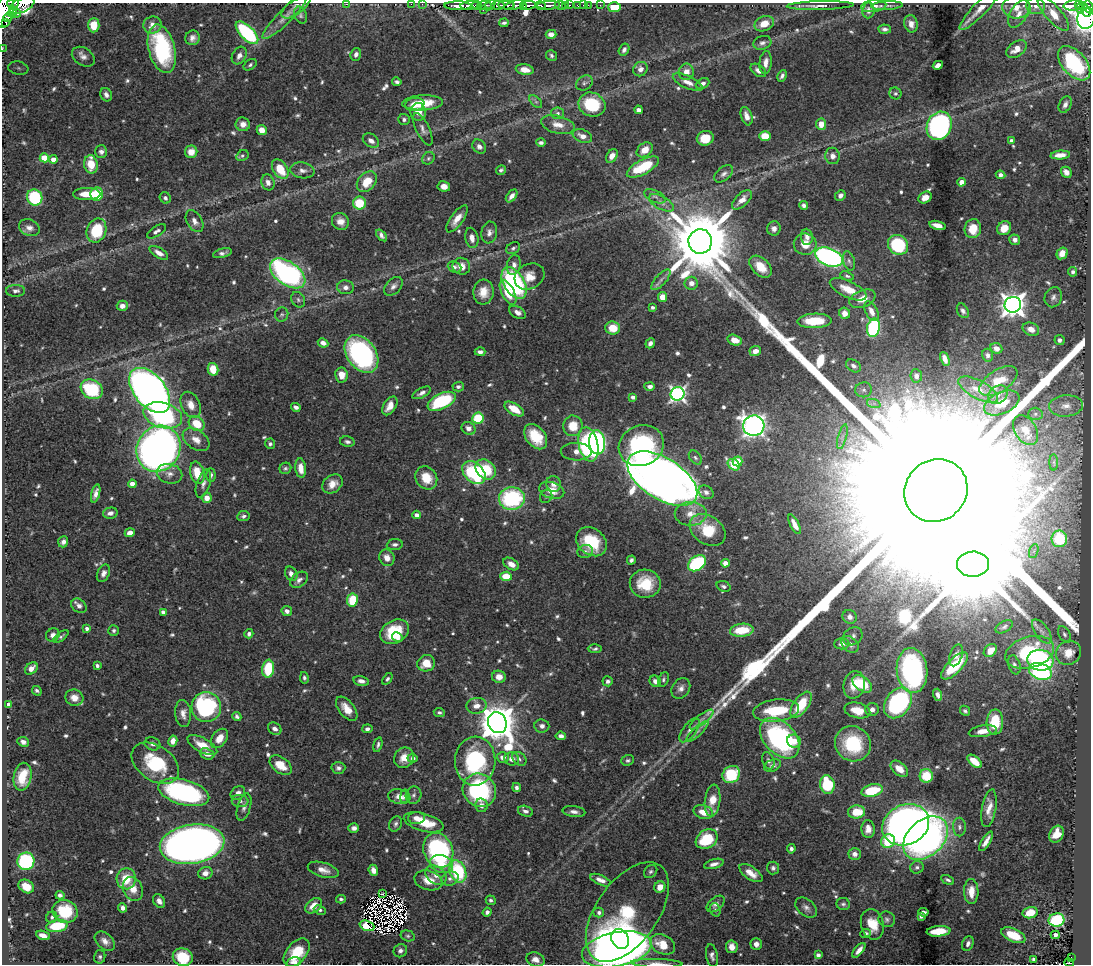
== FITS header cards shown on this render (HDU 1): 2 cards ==
NAXIS1  =                 1089
NAXIS2  =                  962

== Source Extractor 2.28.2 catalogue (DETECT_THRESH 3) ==
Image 1089 x 962 px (HDU 1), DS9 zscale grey, 1 PNG px = 1 image px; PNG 1093 x 966 px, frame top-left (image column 1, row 962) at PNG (2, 3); each listed source drawn as its Kron ellipse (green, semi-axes under 4 px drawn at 4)
Background 0.99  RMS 0.018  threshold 0.0538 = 3 sigma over >= 5 px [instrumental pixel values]
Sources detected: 728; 8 with non-positive FLUX_AUTO (blend fragments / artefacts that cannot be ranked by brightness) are neither listed nor drawn; of the other 720, the 500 brightest by FLUX_AUTO listed and drawn (220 fainter detections omitted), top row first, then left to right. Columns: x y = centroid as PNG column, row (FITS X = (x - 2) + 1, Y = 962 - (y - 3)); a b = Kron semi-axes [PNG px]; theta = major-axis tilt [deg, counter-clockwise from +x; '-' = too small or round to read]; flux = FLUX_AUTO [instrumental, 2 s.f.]
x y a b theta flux
13 3 6 2 5 170
347 4 3 2 - 93
411 4 2 2 - 7.5
422 4 2 2 - 11
22 5 13 7 22 1300
470 5 9 3 5 1100
477 5 5 2 - 250
484 5 7 3 5 65
490 5 6 3 46 77
498 5 6 3 1 230
506 5 8 3 -3 380
514 5 11 4 14 380
528 5 8 3 2 700
548 5 11 4 2 690
566 5 3 2 - 30
569 5 3 2 - 85
577 5 3 2 - 24
583 5 2 2 - 7.6
588 5 2 2 - 15
600 5 2 2 - 8.9
1079 5 4 2 - 87
296 6 17 7 38 5.9
458 6 13 4 -1 1200
524 6 4 3 - 440
541 6 5 3 - 440
560 6 6 3 -25 220
820 6 33 4 1 7.8
874 6 12 6 7 5.9
887 6 16 4 3 4.3
1036 6 9 8 - 7.5
1073 6 10 5 5 200
1084 6 3 2 - 50
615 7 6 5 - 42
1016 7 14 11 -6 13
1089 7 7 3 -74 450
1080 8 5 3 - 130
980 9 28 7 46 13
483 10 3 2 - 24
868 10 8 6 84 5.4
1086 11 6 3 -66 81
5 12 16 9 78 5300
12 13 4 3 - 360
17 13 4 4 - 220
1019 14 15 8 58 11
1053 14 21 8 -48 23
300 15 9 6 -68 3.2
7 17 4 2 - 440
285 17 30 7 45 12
1086 18 10 8 80 490
6 22 3 3 - 140
504 23 4 3 - 2.9
764 24 10 7 24 17
911 24 9 6 -77 7.7
94 25 7 5 86 22
153 25 9 8 - 9.8
885 29 6 4 -5 3.6
247 33 14 7 -45 120
551 34 5 4 - 6.5
193 38 7 7 - 5.9
762 43 9 6 17 4.6
2 49 3 2 - 10
162 49 25 13 -76 120
1016 49 11 7 37 14
624 50 6 5 - 4
356 54 6 5 - 4.8
239 55 9 7 61 7.5
551 56 6 5 - 2.7
83 57 12 8 -33 7.3
766 63 11 6 85 8.4
1074 63 20 12 -48 140
250 65 7 5 36 2.6
938 65 5 4 - 8
18 68 10 6 -11 5.3
640 69 7 7 - 6.5
525 70 9 5 -9 14
758 70 9 5 -36 6.2
686 72 8 7 - 9.3
782 76 6 4 59 3.3
397 82 5 4 - 2.8
688 82 16 6 -25 9.1
584 83 9 7 32 3.7
703 84 7 5 25 4.1
895 93 6 5 - 2.7
106 95 7 5 -68 4.9
536 101 8 4 -44 3
422 103 20 7 3 30
415 104 9 6 9 14
1065 104 9 6 65 4.8
592 105 14 11 -22 60
639 110 4 4 - 7
418 112 9 7 -86 20
558 113 6 6 - 3.8
746 116 9 5 -71 7.5
404 119 6 5 - 3.3
243 124 7 7 - 8.6
821 124 5 5 - 13
558 125 17 8 -13 13
939 126 14 12 64 290
423 129 18 6 -64 6.2
262 130 5 5 - 14
582 136 10 6 -22 9
765 136 6 5 - 24
705 138 8 7 - 25
371 141 9 6 -34 6.7
1012 141 4 4 - 5.8
541 143 5 3 - 3.5
479 146 7 6 - 5.3
645 150 9 6 39 15
101 152 6 6 - 4.5
191 152 6 6 - 14
1060 155 9 4 5 10
242 156 6 5 - 2.6
612 156 7 5 57 9.5
833 156 8 7 - 6.5
44 158 4 4 - 35
428 158 7 5 46 2.7
53 159 4 4 - 12
91 164 9 6 -79 26
643 167 18 7 28 54
280 169 11 7 -56 32
302 170 12 8 -7 6.6
501 170 5 4 - 2.6
1066 172 6 5 - 6.8
724 174 11 6 39 4.8
1000 175 5 4 - 3.6
268 182 8 6 -72 6.5
367 182 12 8 46 28
961 182 4 4 - 13
444 186 6 5 - 7.9
87 194 14 6 0 21
97 194 6 6 - 48
840 195 6 5 - 4.7
512 196 7 4 51 6.3
655 196 11 6 -24 4.3
35 197 8 7 - 90
165 198 6 5 - 3
925 198 7 5 33 8.4
742 200 12 6 44 9
359 203 6 6 - 40
661 203 14 6 -29 6.9
804 205 4 4 - 3.7
457 219 16 6 54 13
195 221 12 7 -60 7.2
340 221 9 8 - 9.4
938 225 8 4 -15 11
29 228 11 8 -21 7.7
774 228 7 7 - 5.5
1004 228 7 6 - 14
973 229 9 8 - 21
96 230 12 9 69 56
156 231 10 5 32 4.6
489 232 11 8 81 6.3
381 235 7 4 -50 4.6
807 237 8 6 -85 6.4
472 238 10 6 -79 8
1015 240 5 5 - 5.5
700 241 12 12 - 15000
805 244 11 10 - 16
898 245 10 9 - 80
513 248 7 5 29 3.2
159 253 10 5 -32 8.4
222 253 10 4 14 4.3
1062 253 6 5 - 10
829 257 14 8 -22 310
849 261 10 5 -74 4.2
514 265 10 7 78 6.2
461 266 9 8 - 11
455 267 7 5 -21 3.6
761 267 13 8 -45 20
1073 272 5 4 - 3.4
288 273 20 11 -35 260
529 276 15 12 27 18
847 276 7 4 -22 2.8
661 280 13 5 48 5.1
514 283 17 10 -58 180
691 283 6 6 - 8.6
393 286 11 7 46 5.8
346 287 8 7 - 5.4
848 289 20 8 -25 24
16 291 9 6 0 5.1
483 292 12 10 85 16
508 293 13 6 -62 27
662 297 5 4 - 17
1053 297 10 8 67 5.6
862 299 14 8 22 16
298 300 8 6 -58 3.3
1013 305 8 8 - 1200
122 306 5 5 - 5.9
652 307 3 3 - 3.5
871 311 10 6 -64 9.2
963 311 8 5 -61 3.9
517 312 9 5 -29 6.3
845 313 6 5 - 9
282 314 7 6 - 2.8
814 321 17 7 1 36
613 328 7 6 - 23
873 328 9 6 76 150
1031 329 8 6 -24 10
734 340 7 5 -16 14
1059 340 5 5 - 3.8
323 343 5 4 - 6.4
650 343 5 4 - 4
996 348 6 5 - 7.1
755 351 6 5 - 7.7
480 352 5 4 - 4
361 354 21 14 -54 250
988 355 6 5 - 3.9
945 359 7 4 -67 8.8
853 366 8 5 -34 4
213 369 6 5 - 23
341 375 7 6 - 12
916 376 7 5 -84 6.8
998 381 21 11 33 32
650 386 5 4 - 4.9
458 387 5 4 - 3.4
92 389 11 9 -30 81
150 390 26 15 -50 1000
864 390 8 7 - 4.3
978 390 22 9 -28 20
422 393 10 4 28 4.8
677 394 7 6 - 390
998 395 10 8 41 8
633 397 4 4 - 3.9
442 401 15 7 25 100
1002 403 19 10 24 32
874 404 7 4 -19 3.2
191 405 14 9 -65 13
390 406 10 6 59 13
1066 406 17 10 4 13
296 407 5 3 - 4.9
514 409 11 5 -32 23
1035 414 7 6 - 3.6
163 415 20 12 -16 140
478 418 6 5 - 60
197 424 8 7 - 30
573 426 10 9 - 22
754 426 10 10 - 590
468 428 7 6 - 7.4
1026 430 16 10 -58 20
536 437 14 9 -52 33
842 437 13 3 75 4.2
196 440 15 9 -34 12
347 442 7 5 -12 3.5
597 442 12 8 -83 210
270 444 5 5 - 3.2
588 444 17 9 -77 110
641 446 23 20 24 150
158 449 24 21 57 780
576 452 15 9 -2 12
695 458 8 5 -50 2.9
737 461 5 5 - 16
1054 462 8 4 90 2.8
734 465 6 5 - 71
285 468 6 5 - 2.6
301 468 10 5 -84 13
486 469 11 9 -43 42
197 473 11 7 -76 26
474 473 13 9 -45 130
169 474 13 9 -13 9
211 475 7 4 -87 2.9
426 478 12 10 -56 25
662 479 39 20 -33 2100
132 484 4 4 - 10
203 484 14 6 72 6.2
332 484 11 8 38 12
553 484 8 7 - 6.9
552 490 13 8 -16 18
936 490 33 30 42 520000
706 492 8 6 -33 4.7
96 494 9 4 76 6.2
546 496 7 6 - 2.5
207 498 5 5 - 12
512 499 13 11 6 130
110 513 7 5 13 6.3
691 514 16 12 1 17
417 515 4 4 - 7
243 516 6 5 - 3
794 524 11 4 -63 9.3
708 530 19 14 -34 45
130 533 5 4 - 9.2
1059 539 8 8 - 49
63 542 6 5 - 4.3
591 542 17 13 -39 50
395 544 8 5 6 3.4
585 551 8 6 16 3.5
1034 551 7 4 71 3.2
387 558 8 7 - 10
631 560 4 4 - 3.6
697 563 10 7 36 130
725 563 4 4 - 13
511 564 8 5 -30 9.1
973 564 16 12 0 46000
103 573 9 6 65 5.5
291 574 7 5 -59 5.9
506 576 6 4 -4 28
299 580 10 6 39 5.3
645 584 15 14 - 37
724 586 7 5 -20 3
352 600 6 5 - 45
79 606 8 6 -41 5.7
287 611 5 5 - 5.4
163 612 4 4 - 3.9
850 617 7 7 - 5.7
1004 627 9 5 30 3.5
87 628 4 3 - 4
114 630 5 5 - 2.7
742 630 12 6 6 37
1042 631 14 6 -54 7
395 632 15 11 29 46
249 634 4 4 - 3.8
1064 634 9 5 -62 3.2
53 635 7 6 - 4.7
61 636 9 4 38 2.5
853 636 10 8 32 5.4
397 637 5 4 - 8.3
842 644 7 5 2 7.1
850 644 10 7 -40 7.1
595 649 7 4 1 3
990 651 7 5 42 12
1030 652 25 15 16 98
1068 653 13 11 39 21
956 655 11 6 71 6.8
1040 660 13 10 -7 110
426 663 9 8 - 20
1014 665 10 6 -72 4.5
97 666 4 4 - 2.8
954 666 17 7 45 54
31 668 7 5 44 7.7
268 669 9 6 83 52
912 670 22 15 -84 250
1040 671 12 8 -21 220
499 677 7 6 - 9.9
304 678 6 4 -78 2.8
387 679 6 4 56 2.9
663 679 7 5 64 2.6
361 681 8 5 -11 5.4
608 681 5 5 - 3.7
655 681 6 5 - 5.8
862 684 11 7 -37 47
854 685 14 10 76 20
681 688 11 8 54 7.1
37 691 5 3 - 2.8
938 695 6 4 -71 4.4
74 698 9 8 - 9.9
898 703 17 12 54 200
8 705 4 4 - 21
801 705 15 7 54 42
476 706 10 8 9 11
206 707 15 14 - 170
347 709 14 7 -51 15
872 709 7 6 - 5.3
857 710 13 7 -14 19
776 711 23 11 6 59
965 711 6 4 -48 2.6
439 712 5 4 - 2.9
183 713 13 8 -86 8.6
237 717 5 4 - 3.2
701 720 14 5 38 5.9
995 722 12 8 87 43
497 723 11 9 -63 3700
542 726 7 6 - 4.6
275 729 7 5 -35 6.5
367 729 5 4 - 3.8
689 730 14 6 53 7.3
983 731 14 5 9 12
697 732 14 4 43 5.1
561 736 5 4 - 5.2
219 738 11 7 53 15
780 738 24 15 -47 190
173 741 5 4 - 9.8
794 741 7 6 - 12
23 742 6 5 - 5.4
152 744 8 6 -20 5.1
853 744 18 17 - 66
202 745 16 7 -29 21
378 745 8 4 76 3.1
207 754 7 5 -20 8.8
503 757 6 5 - 6.4
404 758 10 9 - 13
412 758 5 4 - 3.8
512 759 7 6 - 8.6
519 759 8 5 -44 3.2
628 760 6 5 - 2.6
475 761 24 20 86 130
768 761 9 5 -70 3.8
975 761 8 4 -40 23
155 763 26 17 -35 71
281 765 12 8 -37 21
772 766 9 6 22 5.1
338 768 7 6 - 4.1
899 769 10 6 -40 15
731 774 9 8 - 67
926 776 7 6 - 40
22 777 14 9 79 31
827 785 9 7 -79 72
516 787 4 3 - 3.1
479 790 17 16 - 150
872 791 11 6 13 49
184 792 26 12 -15 220
238 793 8 6 41 5.8
414 795 9 7 70 3.8
405 796 7 4 81 3
399 797 11 7 -10 9.6
240 801 8 6 -7 4
713 801 16 7 83 23
481 805 7 6 - 6.7
244 807 14 6 73 5.2
989 808 19 7 80 12
525 811 8 5 -17 4
574 812 11 5 -7 5.9
703 812 10 6 -16 15
857 812 8 6 5 28
416 818 8 6 4 7.5
424 822 20 9 -15 33
396 824 8 6 67 3.3
906 825 24 20 25 1200
959 827 9 6 -89 4.1
354 828 5 4 - 4.7
868 829 9 6 -86 9.8
1056 834 9 6 61 18
926 838 25 18 43 440
707 839 11 9 33 52
888 841 7 6 - 49
986 841 11 4 59 7.5
192 844 32 19 8 1400
791 849 4 4 - 3.6
438 850 18 14 -68 190
855 854 6 6 - 5.8
26 861 8 8 - 130
442 864 12 9 -16 19
714 864 10 4 15 5.8
917 867 7 6 - 3.2
773 868 6 6 - 3.4
323 870 16 7 -16 11
373 870 6 4 -68 7.8
458 871 11 8 -70 85
651 871 7 6 - 2.8
205 873 7 6 - 8
751 873 13 6 -34 13
436 875 12 8 -37 9.9
126 879 10 9 - 30
450 879 9 6 20 5.2
428 880 14 9 -16 17
601 880 11 5 -23 8
948 880 7 3 -27 2.7
26 886 8 6 -31 16
660 887 6 5 - 12
133 889 12 9 -64 15
971 892 12 7 -88 15
382 894 3 2 - 2.7
60 895 4 4 - 3.6
341 899 5 4 - 2.8
491 900 5 4 - 3
159 901 7 5 -55 6.1
716 904 10 6 39 5.1
843 904 7 6 - 3
314 906 9 6 40 13
123 908 5 4 - 6.3
806 908 12 8 -39 6
320 910 6 4 -27 3
715 910 7 5 -71 2.6
65 911 13 11 -23 48
487 912 5 4 - 3.5
599 912 5 5 - 3.3
627 912 57 31 55 94
923 912 5 4 - 3.7
1030 913 8 5 13 18
921 916 4 4 - 3.1
52 917 6 5 - 2.7
887 919 8 7 - 4.1
1056 920 8 6 13 91
872 924 15 11 -75 25
57 926 11 6 10 45
367 926 7 5 -20 15
939 931 12 5 5 33
865 934 5 4 - 3.4
43 935 7 4 -19 11
1013 935 13 6 -25 34
1055 935 4 4 - 3.8
408 936 7 5 -15 2.7
620 939 10 8 -58 370
105 941 12 7 -42 8.8
663 944 13 9 -27 25
756 944 5 5 - 6
968 944 7 5 66 4.7
732 947 6 5 - 9.2
617 949 35 17 11 1700
859 950 9 4 49 7.8
400 951 7 6 - 4.5
297 953 16 10 50 40
818 955 4 4 - 5.7
712 956 11 5 -79 4.4
100 957 7 5 76 3
183 957 10 9 - 42
1071 957 2 2 - 2.6
535 959 9 7 -17 7.3
1034 959 4 4 - 3.5
294 962 7 5 16 5.2
657 963 25 4 -2 9.4
1069 963 5 3 - 17
At the frame edge (FLAGS 8, measured only in part): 11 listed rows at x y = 13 3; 347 4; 411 4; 422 4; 22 5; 1089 7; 5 12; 2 49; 294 962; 657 963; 1069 963
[220 fainter detections neither listed nor drawn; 8 non-positive-flux detections neither listed nor drawn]